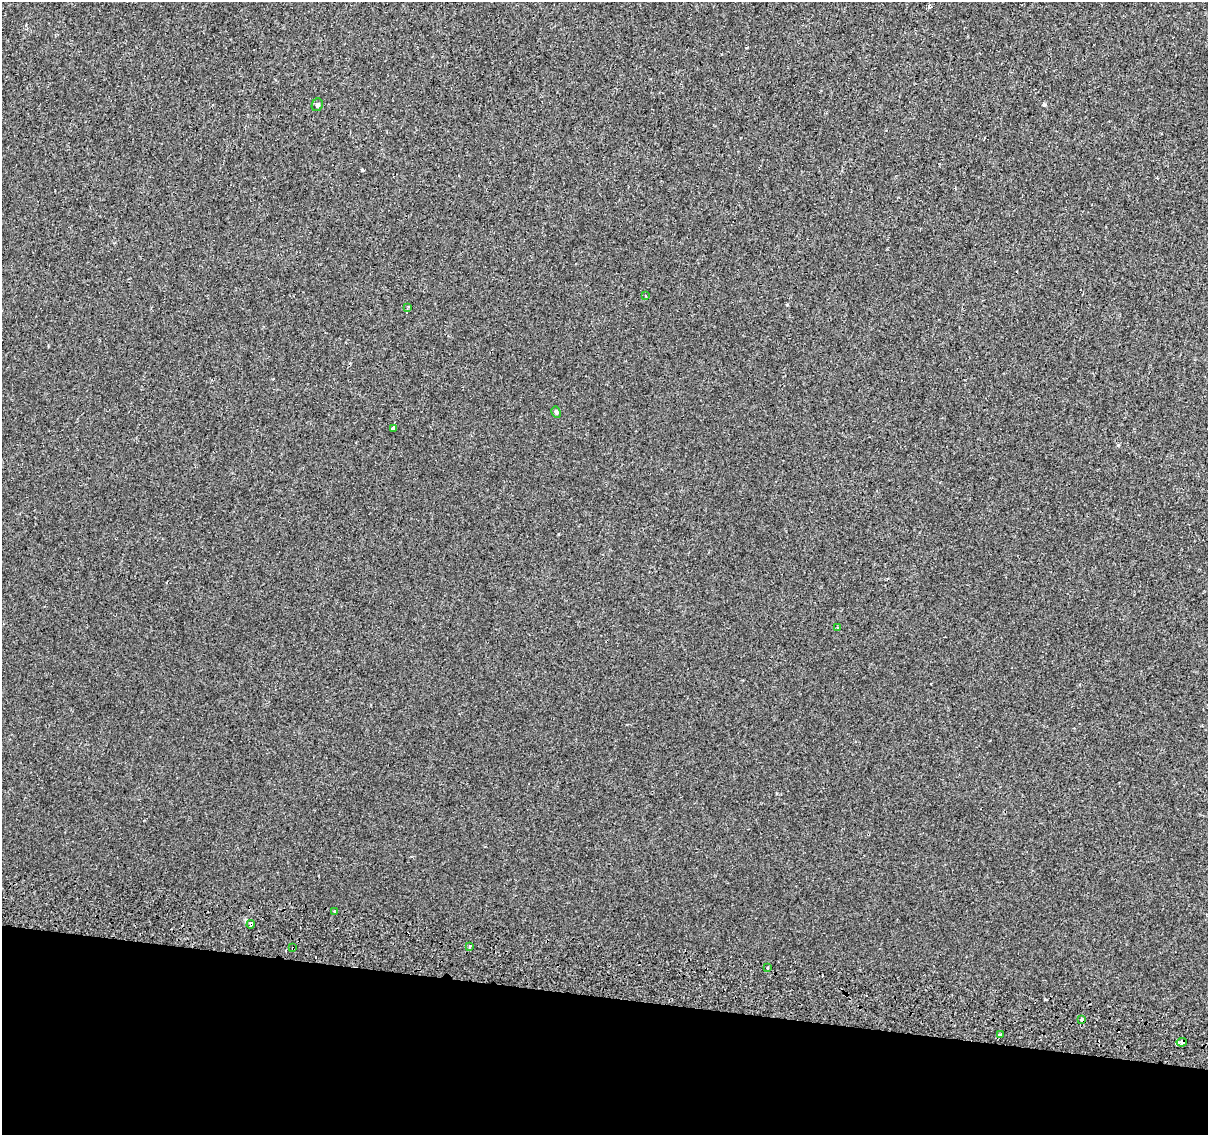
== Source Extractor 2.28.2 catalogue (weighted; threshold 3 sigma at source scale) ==
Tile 15 of 4 x 4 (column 3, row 4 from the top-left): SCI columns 2437-3642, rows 284-1416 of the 4868 x 5159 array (HDU 1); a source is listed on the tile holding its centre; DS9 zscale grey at full resolution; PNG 1210 x 1137 px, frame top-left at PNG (2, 2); each listed source drawn as its Kron ellipse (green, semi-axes under 4 px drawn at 4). Shown black and unused: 12% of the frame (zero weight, under 2 of 3 exposures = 3% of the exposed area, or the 3 px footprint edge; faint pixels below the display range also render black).
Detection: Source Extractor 2.28.2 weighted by HDU 2 'WHT'; one run over the whole footprint, this tile lists its part. Background 1.45e-04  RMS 0.0039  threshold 0.0174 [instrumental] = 3 sigma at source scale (4.5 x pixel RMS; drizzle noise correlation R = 1.50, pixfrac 1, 0.0396/0.0396 arcsec/px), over >= 5 px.
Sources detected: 17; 2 cosmic-ray / hot-pixel residue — neither listed nor drawn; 1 inside a brighter listed object's ellipse — not listed separately; the other 14 listed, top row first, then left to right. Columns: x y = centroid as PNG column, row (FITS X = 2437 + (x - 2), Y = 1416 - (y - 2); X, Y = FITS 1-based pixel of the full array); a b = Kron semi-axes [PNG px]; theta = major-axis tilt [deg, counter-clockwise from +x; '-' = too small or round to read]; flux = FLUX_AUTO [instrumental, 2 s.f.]
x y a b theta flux
317 105 6 5 - 0.73
646 296 4 2 - 0.25
408 307 4 2 - 0.48
556 412 6 4 -61 0.59
393 428 4 3 - 5.6
838 627 4 3 - 0.38
335 912 3 3 - 0.72
251 924 4 3 - 2.4
470 946 3 3 - 1.5
293 948 3 2 - 0.36
768 967 3 3 - 1.2
1081 1019 4 3 - 2.7
1000 1035 4 3 - 0.55
1182 1042 5 3 - 4.9
Overlapping masked pixels (flux is a lower limit): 4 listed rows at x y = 251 924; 293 948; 1081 1019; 1182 1042
Unlisted compact peaks at least as high as the median listed source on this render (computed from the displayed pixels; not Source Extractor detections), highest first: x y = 1044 105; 362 170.